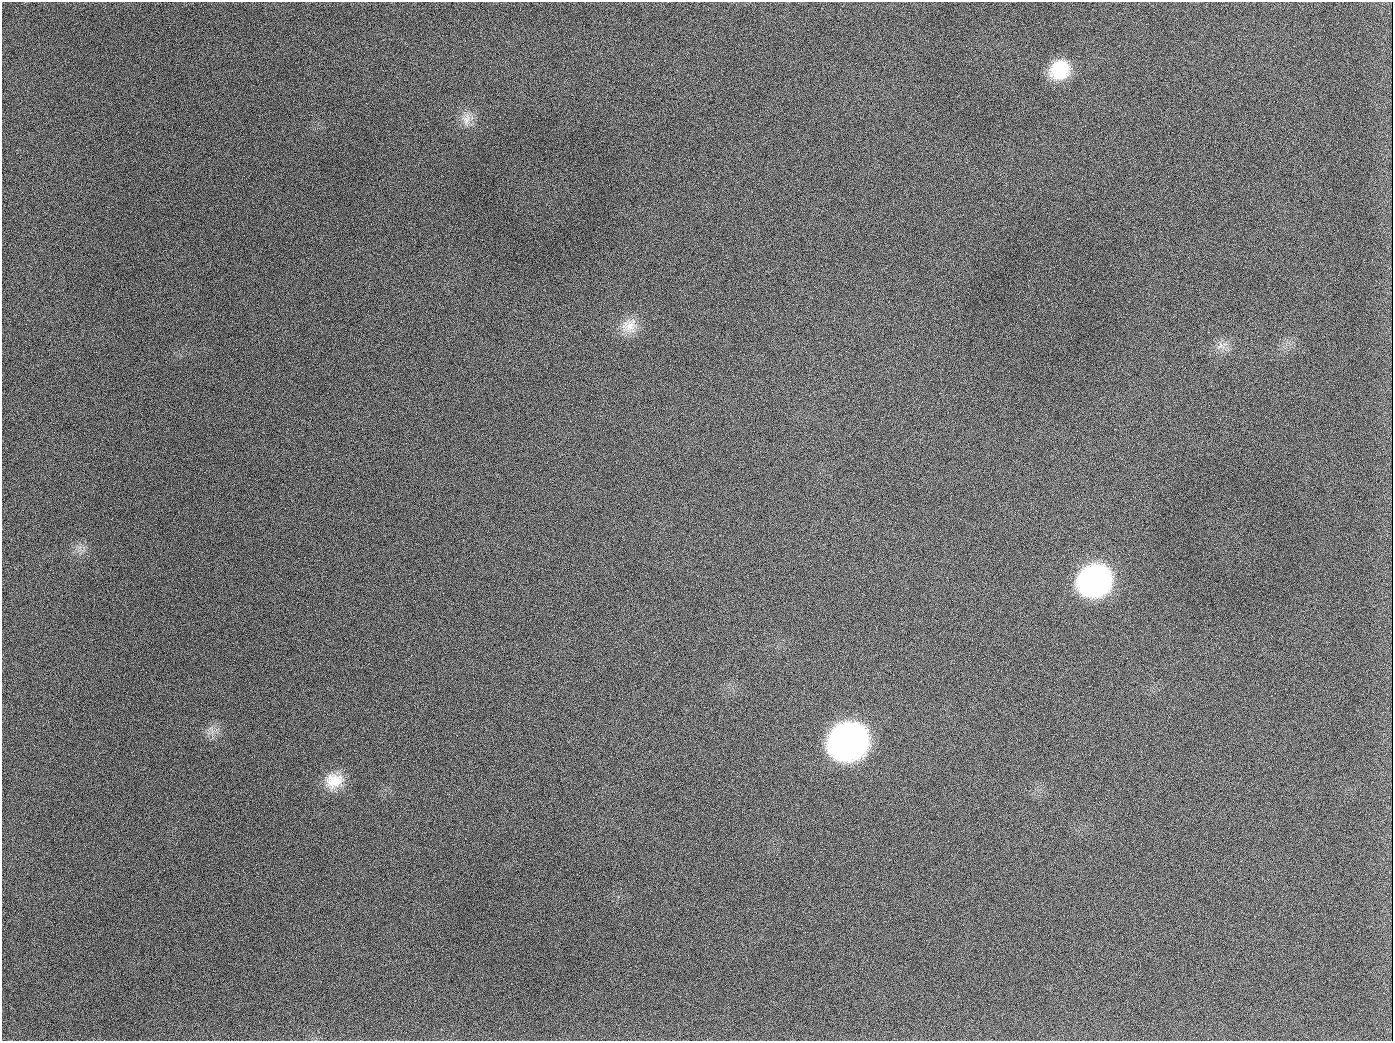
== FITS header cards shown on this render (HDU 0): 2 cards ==
NAXIS1  =                 1391
NAXIS2  =                 1039

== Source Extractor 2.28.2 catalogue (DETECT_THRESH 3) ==
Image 1391 x 1039 px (HDU 0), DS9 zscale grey, 1 PNG px = 1 image px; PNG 1395 x 1043 px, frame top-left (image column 1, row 1039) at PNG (2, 2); no overlay
Background 1980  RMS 81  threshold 243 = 3 sigma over >= 5 px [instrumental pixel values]
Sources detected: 10; all 10 listed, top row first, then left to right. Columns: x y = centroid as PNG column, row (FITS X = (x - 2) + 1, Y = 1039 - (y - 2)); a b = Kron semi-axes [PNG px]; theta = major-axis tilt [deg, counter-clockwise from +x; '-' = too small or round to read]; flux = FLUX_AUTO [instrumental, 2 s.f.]
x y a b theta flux
1060 70 22 20 35 2.2e+05
466 119 18 11 77 6.1e+04
189 126 2 2 - 5.6e+03
629 326 23 19 38 1.0e+05
1220 346 14 6 59 3.2e+04
654 407 2 2 - 3.6e+03
1094 581 25 22 30 1.8e+06
848 742 26 23 29 4.1e+06
334 781 24 20 21 1.4e+05
944 1026 3 2 - 4.5e+03